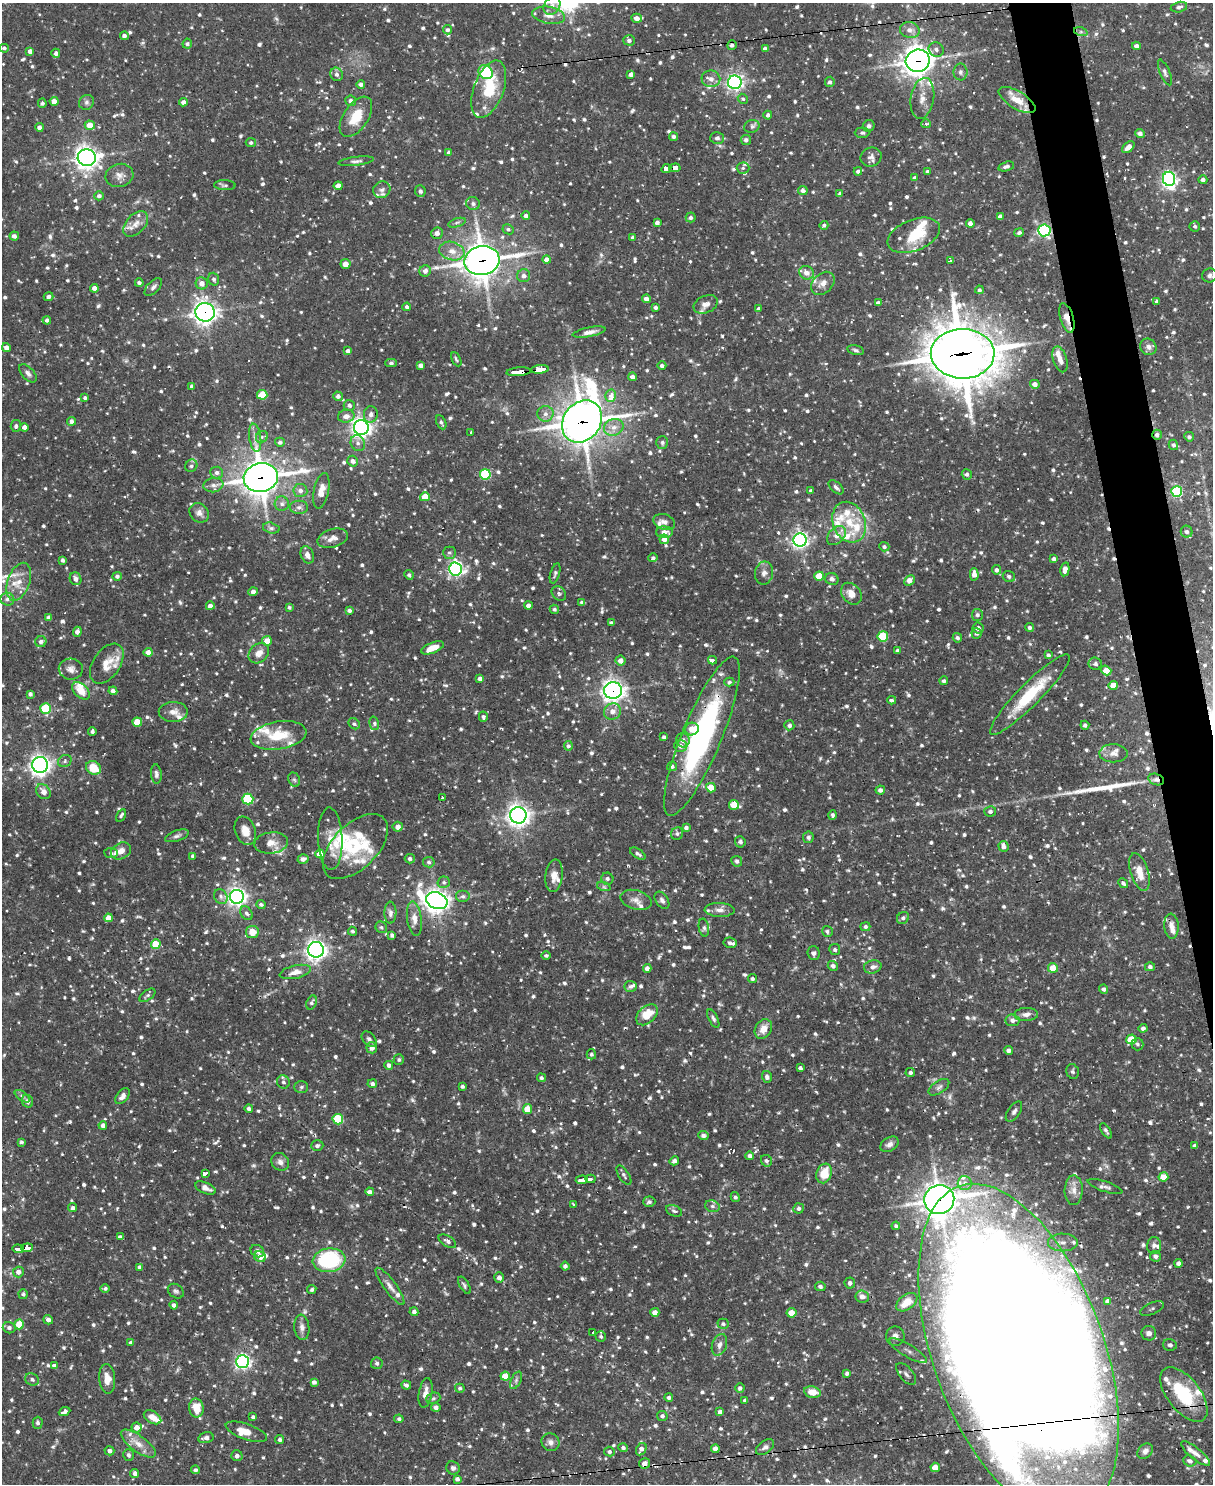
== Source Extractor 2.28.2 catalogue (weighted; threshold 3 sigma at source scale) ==
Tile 6 of 4 x 3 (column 2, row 2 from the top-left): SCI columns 1213-2423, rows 1729-3210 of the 4846 x 4826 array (HDU 1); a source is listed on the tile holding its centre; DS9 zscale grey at full resolution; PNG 1215 x 1486 px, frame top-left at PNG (2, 3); each listed source drawn as its Kron ellipse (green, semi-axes under 4 px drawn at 4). Shown black and unused: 3% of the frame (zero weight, under 2 of 3 exposures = <1% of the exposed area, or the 3 px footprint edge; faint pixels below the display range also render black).
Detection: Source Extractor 2.28.2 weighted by HDU 2 'WHT'; one run over the whole footprint, this tile lists its part. Background 0.091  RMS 0.0031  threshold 0.0137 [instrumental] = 3 sigma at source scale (4.5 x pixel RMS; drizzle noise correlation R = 1.50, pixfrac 1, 0.05/0.05 arcsec/px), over >= 5 px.
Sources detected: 1375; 2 too faint to see at this stretch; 16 cosmic-ray / hot-pixel residue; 1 long thin detection or spike segment (spike, bleed or trail) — neither listed nor drawn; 67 inside a brighter listed object's ellipse — not listed separately; of the other 1289, all 500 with FLUX_AUTO >= 0.657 (the completeness limit of this list) listed and drawn (789 fainter detections not listed), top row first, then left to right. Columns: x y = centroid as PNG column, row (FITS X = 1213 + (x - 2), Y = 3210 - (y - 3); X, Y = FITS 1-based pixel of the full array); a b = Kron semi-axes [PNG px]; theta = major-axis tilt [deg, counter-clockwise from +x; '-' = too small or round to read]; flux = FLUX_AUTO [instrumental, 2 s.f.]
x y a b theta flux
552 6 10 7 54 1.9
1179 7 8 5 12 0.97
549 15 17 8 -10 2.7
637 18 5 4 - 2
448 30 4 4 - 0.88
910 30 10 8 -13 2
1081 32 7 4 -18 0.66
124 36 4 4 - 0.91
629 40 6 5 - 1
187 44 5 5 - 0.69
732 45 5 4 - 0.89
1137 46 4 4 - 1.3
4 48 5 4 - 0.8
765 49 4 4 - 1
936 50 8 7 - 1.1
30 51 4 4 - 1.4
56 53 4 4 - 1
918 61 12 11 - 310
486 72 7 6 - 22
960 72 8 7 - 1
1165 72 14 5 -67 0.91
337 74 7 6 - 1.1
631 74 4 4 - 1.3
711 79 9 8 - 1.7
735 82 7 6 - 87
830 82 5 5 - 0.86
361 84 4 3 - 1
489 89 30 15 70 12
922 98 21 11 80 3.7
743 99 5 4 - 0.68
1017 100 20 9 -31 5.1
54 101 4 4 - 2.7
351 101 5 5 - 1.6
87 102 8 7 - 0.93
183 102 4 4 - 1.2
42 103 5 4 - 0.67
768 115 4 4 - 0.79
356 117 23 12 56 7.4
926 124 5 4 - 0.68
90 125 5 4 - 4
869 126 6 5 - 0.82
39 127 4 3 - 1.4
752 127 8 6 19 1.1
862 133 7 5 1 0.67
1140 133 5 4 - 1.3
674 136 4 4 - 0.76
717 138 7 6 - 0.92
746 140 5 5 - 1
251 142 5 4 - 0.72
1128 147 7 4 42 1.9
449 152 4 3 - 0.69
871 157 10 9 - 1.5
87 158 9 8 - 210
356 161 18 4 7 1
1006 166 8 4 15 1
666 168 5 4 - 13
675 168 5 4 - 21
743 168 6 5 - 0.86
858 171 4 4 - 0.98
928 172 4 4 - 1.3
119 175 14 11 14 2.5
914 178 4 4 - 0.66
1169 179 7 6 - 89
1203 180 4 4 - 1.2
225 185 11 5 -1 0.79
338 186 4 4 - 2.5
382 190 9 8 - 1.3
803 190 5 4 - 1.1
420 191 6 5 - 1
840 193 4 3 - 0.82
99 196 5 4 - 1
473 204 7 6 - 0.91
526 216 4 4 - 1.1
1000 216 4 4 - 1.1
691 217 5 5 - 0.92
457 223 9 4 18 0.68
657 223 4 4 - 1
970 223 4 4 - 1.1
136 224 15 9 47 2.7
824 225 4 4 - 0.68
1195 226 5 5 - 0.66
508 229 6 5 - 0.7
1044 230 6 6 - 52
1019 232 5 4 - 0.86
437 233 6 5 - 1.5
914 235 27 15 22 10
14 236 5 4 - 1.2
633 238 4 4 - 0.92
452 251 13 9 -15 3.1
482 260 17 14 12 410
547 260 4 4 - 2
950 261 3 3 - 4.5
345 264 5 5 - 2.1
425 271 6 5 - 1.4
807 273 7 6 - 2.1
1210 275 7 7 - 0.93
524 276 6 6 - 1.3
214 279 6 5 - 0.79
139 283 4 4 - 0.8
202 283 6 6 - 2
823 283 13 9 44 2.3
153 287 11 5 47 1
94 288 4 4 - 1.8
979 290 4 4 - 0.7
48 297 5 4 - 1.2
646 299 4 4 - 2
1157 301 4 4 - 0.94
878 303 4 4 - 1.1
706 304 13 8 23 2
407 307 4 4 - 0.87
655 307 4 3 - 0.95
759 309 4 4 - 1
205 312 9 9 - 190
1067 318 15 6 -73 3.3
47 320 4 4 - 0.93
589 332 16 5 11 1.8
1148 347 8 7 - 1.3
6 348 4 4 - 1.5
856 350 8 4 -13 0.69
348 351 4 4 - 1.2
963 354 32 25 -1 1300
456 359 7 4 -63 0.67
1060 359 13 7 -74 2.2
391 363 6 4 0 0.66
421 365 4 4 - 1.3
662 365 4 4 - 0.92
540 369 9 4 6 40
519 372 12 4 6 66
28 373 11 6 -48 1.3
632 377 4 4 - 1.4
1035 384 5 4 - 1.8
192 386 4 3 - 0.94
262 395 5 5 - 11
338 396 5 4 - 1
611 396 6 5 - 5
85 398 4 4 - 0.74
349 405 5 5 - 1
371 414 8 7 - 1.4
545 414 8 7 - 1.6
346 416 8 6 10 1.9
71 421 4 4 - 1.2
582 421 22 18 54 560
441 422 7 4 -64 0.74
16 426 6 5 - 0.81
24 427 4 4 - 1.3
614 427 10 8 24 2.3
361 428 7 7 - 170
470 433 3 3 - 16
1157 435 5 5 - 1.2
262 437 6 5 - 0.68
1189 437 5 4 - 0.77
255 438 14 6 -82 1.8
280 442 5 4 - 0.85
662 442 6 6 - 0.77
358 443 8 7 - 1.3
1173 445 5 4 - 0.9
353 461 5 5 - 1.3
191 466 6 6 - 0.99
217 473 6 6 - 1.3
485 474 5 5 - 24
967 474 5 5 - 0.96
261 478 17 14 12 430
213 485 10 7 8 1.5
836 487 9 5 -43 0.89
300 490 7 6 - 1.4
321 491 18 7 78 3.2
811 491 4 4 - 0.69
1177 492 5 5 - 24
425 497 5 4 - 5.3
282 504 7 7 - 1.1
299 507 9 6 1 1
199 513 10 9 - 1.8
664 522 11 7 -18 1.6
849 522 21 16 -67 8.2
271 528 8 5 -15 0.85
664 532 8 6 0 2.1
1187 532 6 5 - 1.1
836 536 11 7 46 2.4
333 538 16 9 17 2.3
664 539 5 4 - 1.8
800 540 6 6 - 110
884 547 5 4 - 0.78
449 553 6 6 - 0.71
307 555 9 6 -65 1.7
653 558 5 4 - 0.74
1054 559 4 4 - 1.1
63 560 4 3 - 0.82
455 569 6 6 - 89
1065 569 7 4 77 1.7
996 570 5 4 - 1
555 573 10 4 73 0.71
764 573 12 9 80 1.8
974 574 6 4 -87 1.9
409 575 5 4 - 0.68
117 576 4 4 - 0.99
819 576 5 4 - 6.8
1009 576 6 5 - 1.1
75 579 6 5 - 1.5
832 579 7 6 - 1.1
909 580 6 4 44 2.2
19 582 20 11 70 4.4
253 592 5 4 - 1.2
559 593 8 6 -46 0.81
851 594 12 9 -51 3
7 599 7 6 - 0.98
582 602 4 3 - 0.75
528 605 4 4 - 1.3
210 606 4 4 - 1.4
289 607 4 4 - 0.69
554 609 5 4 - 0.67
349 610 4 3 - 0.93
977 615 6 5 - 0.87
48 618 4 4 - 1.3
611 623 4 3 - 0.88
1030 627 4 4 - 0.77
978 628 5 5 - 1.4
77 632 5 4 - 1.3
977 633 5 5 - 0.68
883 636 5 5 - 14
957 638 5 4 - 0.82
267 641 5 5 - 3.4
41 642 5 5 - 1.2
433 648 12 5 22 3.9
897 651 4 4 - 0.86
148 652 4 4 - 2.3
259 653 11 9 43 2.5
1048 655 4 4 - 0.73
712 660 4 3 - 16
620 661 5 5 - 1.9
107 664 22 13 56 5.1
1095 664 6 6 - 0.68
71 669 12 10 -3 2
1106 670 5 4 - 3.7
480 678 4 4 - 1.3
944 681 4 4 - 0.75
729 682 5 4 - 0.73
1113 685 5 4 - 3.2
613 690 8 8 - 170
81 691 10 6 -42 4.8
113 691 4 4 - 1.3
30 694 4 4 - 1
1030 694 55 11 45 16
892 700 4 3 - 0.85
46 708 5 5 - 18
612 711 8 8 - 2.1
173 712 14 10 1 2.3
483 717 5 4 - 0.76
137 722 5 4 - 7.4
374 723 7 4 -75 0.71
354 724 6 5 - 0.69
789 725 5 5 - 0.93
1085 725 4 4 - 0.9
692 729 7 6 - 3
92 731 4 3 - 0.74
278 735 28 14 9 9.8
702 736 86 20 67 66
664 737 4 3 - 0.8
683 740 7 7 - 1.5
568 746 5 4 - 0.69
680 746 6 6 - 1.6
1113 753 14 9 -1 2.3
65 761 7 6 - 0.8
40 765 8 8 - 160
672 766 5 4 - 0.75
93 768 8 6 -31 7
156 774 9 5 -86 1
1156 779 8 5 -16 0.93
294 780 7 5 -66 0.66
711 788 5 4 - 4.6
880 790 4 4 - 1.2
43 792 8 6 -49 2.3
442 798 4 3 - 0.97
248 799 5 5 - 23
734 805 5 5 - 5.2
990 811 6 5 - 0.96
121 815 7 4 60 0.69
518 815 8 8 - 210
832 815 5 3 - 0.7
398 827 5 5 - 1.6
686 827 4 4 - 0.83
245 831 15 10 -70 3.4
677 834 6 6 - 0.73
177 836 12 5 18 1.1
808 837 5 5 - 0.85
330 839 31 12 -88 5.3
740 842 6 5 - 0.8
271 843 17 10 6 3.1
355 846 40 22 45 16
1003 846 5 5 - 1.4
121 851 10 8 27 2.3
111 853 6 5 - 0.69
320 854 4 4 - 4.1
638 854 8 4 -32 0.77
193 856 4 4 - 0.72
303 859 5 5 - 1.4
410 859 5 4 - 0.79
737 861 5 5 - 0.88
429 862 6 5 - 0.67
1139 872 19 9 -72 4.7
554 876 16 8 83 3
607 879 6 6 - 0.8
444 882 6 5 - 0.67
1123 883 5 4 - 0.73
604 887 7 4 -18 0.67
221 896 8 6 -62 0.94
463 896 7 6 - 0.88
237 897 7 7 - 140
636 900 16 9 -15 2.2
662 900 9 6 -56 1.1
437 901 11 8 -23 250
261 905 4 4 - 0.77
720 910 15 7 -2 1.8
246 913 7 5 -55 0.87
390 913 11 6 89 1.4
108 918 4 4 - 3.1
903 918 6 5 - 0.79
414 919 17 7 -82 2.6
1171 926 12 7 -86 1.9
381 927 6 5 - 0.75
865 927 5 4 - 0.81
704 928 9 5 -79 0.84
353 931 5 4 - 0.69
827 931 6 5 - 0.7
252 932 6 6 - 4.1
392 935 4 3 - 0.86
730 943 6 5 - 0.78
156 944 5 5 - 9.8
316 950 8 7 - 160
835 950 5 5 - 0.76
814 953 7 6 - 0.92
546 956 4 4 - 0.73
833 966 5 5 - 0.96
873 967 9 6 13 1.4
1150 967 5 4 - 0.9
647 968 4 4 - 1.5
1053 968 5 4 - 4.7
295 972 16 6 12 2.3
752 979 4 4 - 0.69
631 986 6 5 - 0.93
1104 989 4 4 - 1
147 995 9 4 37 0.66
311 1002 7 5 68 0.81
1026 1014 12 6 2 1.7
647 1015 12 8 43 6
713 1018 10 4 -64 0.84
1012 1020 7 6 - 1.3
1143 1028 4 4 - 1.1
763 1029 10 8 58 3.1
369 1039 9 6 -48 1
1131 1039 5 4 - 7.3
1138 1044 6 6 - 0.78
372 1048 5 5 - 1.5
1009 1050 4 4 - 1
591 1054 5 4 - 0.72
399 1060 5 5 - 0.66
389 1065 4 4 - 1
800 1068 4 3 - 0.8
1073 1071 8 6 -77 0.67
910 1073 5 4 - 0.82
767 1077 6 5 - 1.1
541 1078 4 4 - 0.7
283 1082 7 6 - 0.93
372 1084 5 4 - 0.97
462 1086 4 3 - 0.77
301 1087 7 6 - 0.66
939 1087 12 6 34 1.1
22 1096 9 4 -36 0.69
122 1096 9 5 52 1.5
27 1101 6 5 - 0.83
249 1108 4 4 - 0.99
527 1109 5 4 - 6.1
1014 1112 11 6 56 1.2
338 1119 5 5 - 17
103 1125 4 4 - 1.4
1106 1131 9 3 -57 0.71
703 1135 5 4 - 1.1
21 1142 3 3 - 0.69
890 1144 10 6 32 1.4
317 1146 6 5 - 0.89
1195 1146 4 4 - 1.4
750 1156 4 4 - 1.1
674 1161 5 4 - 1.1
766 1161 6 5 - 0.86
280 1162 9 8 - 1.5
206 1173 4 3 - 16
824 1173 10 7 70 5.8
624 1175 11 5 -57 0.88
1163 1177 5 4 - 4.1
590 1179 5 3 - 38
582 1180 6 4 4 25
965 1183 7 7 - 1.3
1105 1186 18 5 -18 1.2
205 1188 11 5 -23 1.9
1074 1190 15 9 89 2.5
370 1192 4 4 - 1.4
735 1197 5 4 - 0.69
939 1200 15 14 - 390
649 1202 6 5 - 0.92
574 1204 3 3 - 1.2
712 1206 7 5 -15 0.82
73 1208 4 4 - 0.85
798 1208 5 5 - 0.73
674 1211 8 5 -23 0.77
896 1226 4 4 - 0.78
120 1237 4 4 - 0.92
447 1241 10 5 -31 1.1
1063 1242 15 9 0 3.1
1154 1245 8 7 - 0.99
27 1248 6 3 5 15
18 1249 5 3 - 18
257 1251 7 6 - 1.1
1155 1256 5 5 - 1.1
260 1257 6 5 - 2.4
329 1260 16 12 7 26
1178 1263 4 4 - 1.1
565 1266 4 4 - 0.91
140 1267 4 4 - 1.2
18 1272 5 5 - 1.5
499 1278 5 5 - 1.3
850 1283 5 5 - 1.1
464 1285 9 4 -59 0.68
390 1286 22 6 -54 2.2
820 1286 5 4 - 0.86
105 1288 4 4 - 0.71
312 1290 5 4 - 0.69
176 1291 8 6 -36 0.81
23 1294 5 4 - 0.71
862 1296 7 6 - 1.8
1108 1301 3 3 - 0.78
907 1302 12 7 36 5.3
174 1305 4 4 - 1
1152 1308 13 5 24 1.3
414 1312 4 4 - 0.96
655 1312 4 4 - 1.7
792 1313 5 4 - 4.9
48 1320 5 4 - 1.2
19 1324 5 5 - 7.8
723 1324 5 5 - 0.79
302 1327 13 7 -84 1.5
9 1328 6 5 - 1
593 1332 3 3 - 11
1149 1333 7 7 - 2.8
601 1336 5 5 - 0.71
895 1336 10 9 - 3.1
131 1343 4 3 - 0.84
719 1345 11 7 71 1.7
1170 1345 7 6 - 1.3
908 1351 22 6 -31 2.7
1019 1352 176 85 -70 2400
242 1362 6 6 - 95
377 1363 6 6 - 0.7
54 1366 4 4 - 1.1
847 1373 4 3 - 0.83
906 1374 13 6 -49 1.6
505 1376 5 4 - 4.3
32 1379 7 5 -26 0.95
107 1379 15 8 -86 3.3
516 1380 9 5 64 0.72
314 1382 4 4 - 1.1
406 1385 5 4 - 0.92
460 1388 5 4 - 0.68
740 1388 5 4 - 0.97
812 1392 8 5 -10 4
426 1393 15 6 80 2.4
1184 1394 32 16 -52 20
433 1398 7 5 20 0.66
669 1398 4 4 - 0.76
745 1400 3 3 - 0.7
436 1407 4 4 - 1.1
196 1408 9 7 -81 4.8
65 1411 6 4 24 1
720 1412 4 4 - 1.2
662 1416 5 5 - 0.76
153 1417 9 6 -31 2.7
253 1417 4 3 - 0.78
399 1419 5 4 - 0.68
38 1423 6 5 - 0.81
137 1427 5 5 - 2
246 1432 21 7 -19 3.9
206 1438 8 5 13 1.2
280 1439 4 4 - 0.67
550 1442 9 8 - 1.4
138 1444 21 8 -36 3.5
765 1447 10 6 37 1.1
623 1448 4 4 - 0.69
641 1449 6 5 - 1.4
715 1449 4 4 - 1.5
109 1451 5 4 - 1.1
1145 1451 9 6 43 1.2
609 1452 5 4 - 0.76
1195 1453 18 6 -39 1.8
128 1455 6 5 - 0.85
237 1456 6 5 - 1.1
1190 1461 6 5 - 1.1
644 1463 5 5 - 1.9
935 1467 5 4 - 4.2
453 1468 7 6 - 1
195 1470 4 4 - 0.7
135 1473 4 4 - 1.2
457 1479 4 4 - 1
Overlapping masked pixels (flux is a lower limit): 24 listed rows (the first 20) at x y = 918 61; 1017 100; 666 168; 675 168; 1044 230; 482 260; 205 312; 1067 318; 963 354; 540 369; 519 372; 582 421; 1157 435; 261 478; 613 690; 702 736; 1156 779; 647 1015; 590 1179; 582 1180
Isophote crosses this tile's border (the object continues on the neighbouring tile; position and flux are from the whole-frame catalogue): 1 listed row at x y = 1019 1352